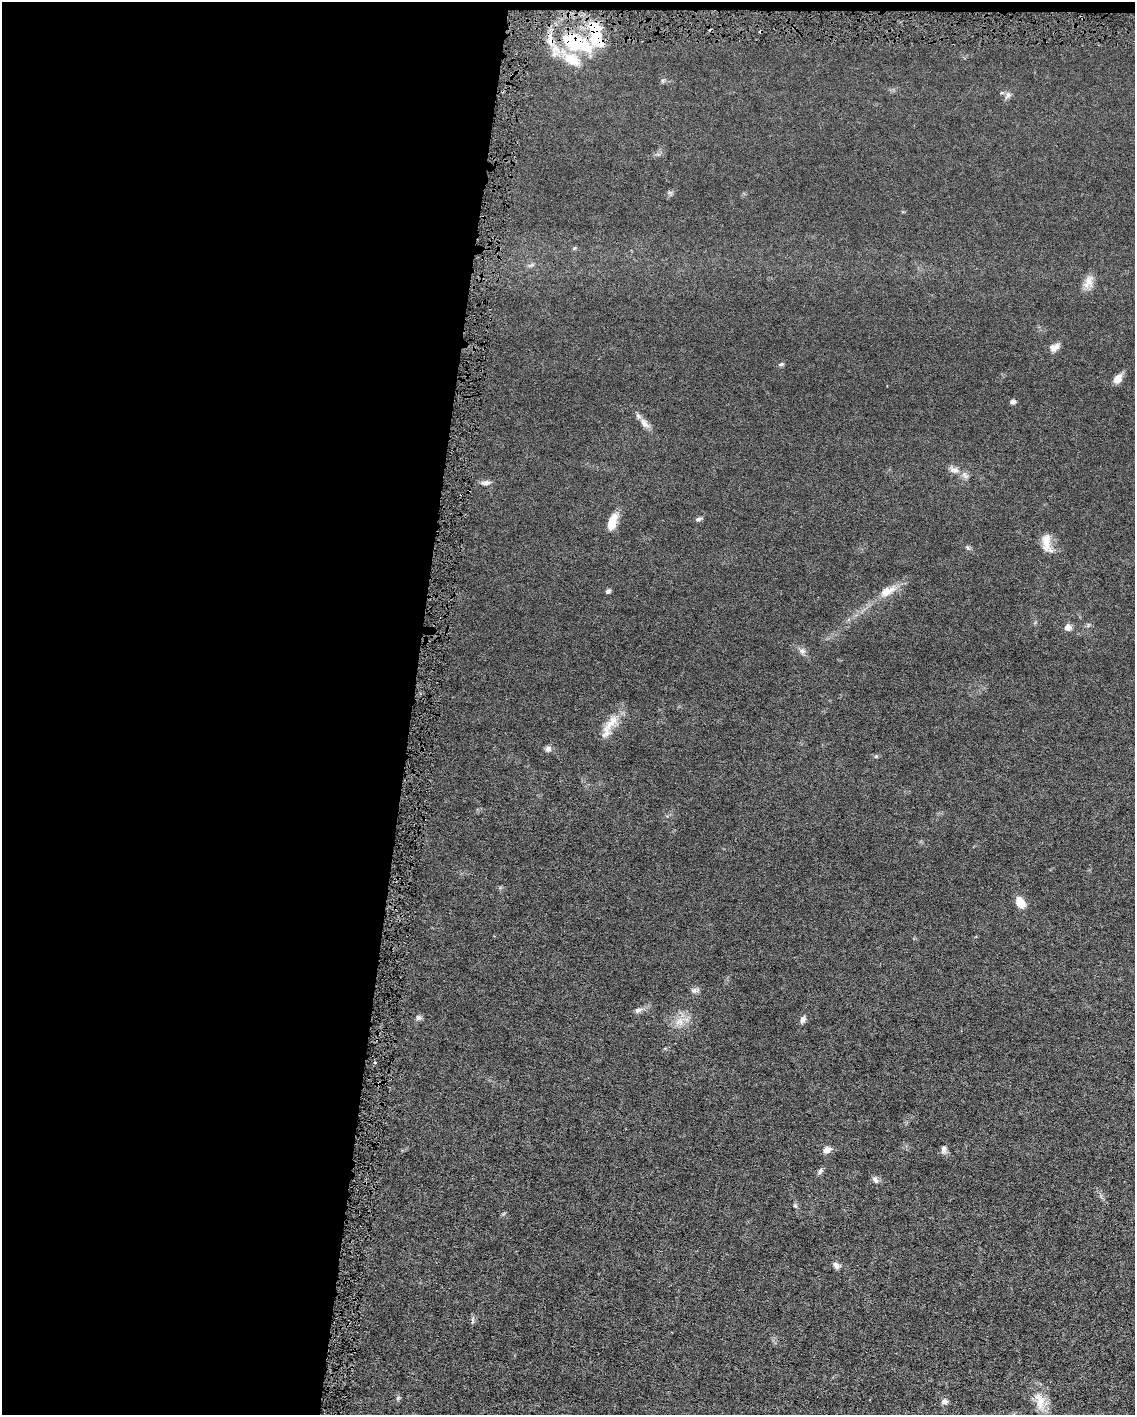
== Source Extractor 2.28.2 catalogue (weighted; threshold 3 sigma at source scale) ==
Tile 1 of 4 x 3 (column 1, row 1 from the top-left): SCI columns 1-1133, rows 2938-4350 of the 4531 x 4566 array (HDU 1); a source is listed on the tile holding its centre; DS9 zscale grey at full resolution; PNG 1137 x 1417 px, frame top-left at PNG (2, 2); no overlay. Shown black and unused: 37% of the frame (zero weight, under 4 of 8 exposures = <1% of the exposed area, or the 3 px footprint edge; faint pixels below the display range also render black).
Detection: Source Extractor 2.28.2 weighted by HDU 2 'WHT'; one run over the whole footprint, this tile lists its part. Background 0.0155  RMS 0.0023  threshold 0.00928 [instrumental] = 3 sigma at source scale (4.09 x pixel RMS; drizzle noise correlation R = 1.36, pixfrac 0.8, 0.05/0.05 arcsec/px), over >= 5 px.
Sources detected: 45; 1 inside a brighter object's white glare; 1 cosmic-ray / hot-pixel residue — not listed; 4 inside a brighter listed object's ellipse — not listed separately; the other 39 listed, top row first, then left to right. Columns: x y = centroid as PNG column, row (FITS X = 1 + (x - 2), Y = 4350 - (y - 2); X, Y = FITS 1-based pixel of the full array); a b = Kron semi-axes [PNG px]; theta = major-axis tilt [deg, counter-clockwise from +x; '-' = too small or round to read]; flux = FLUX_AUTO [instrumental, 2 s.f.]
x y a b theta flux
594 24 18 11 -18 3.1
576 44 47 23 -17 15
1008 95 11 6 63 0.71
669 193 7 4 19 0.37
574 248 6 4 46 0.25
1088 282 20 11 71 1.9
1054 347 13 8 25 1.2
781 364 7 5 21 0.34
1117 379 12 8 46 1.8
1013 402 7 6 - 0.51
644 423 17 8 -51 1.4
954 470 15 8 -20 1.4
486 483 12 6 6 0.96
698 519 7 5 24 0.49
612 522 18 8 71 3.3
1046 543 25 11 -80 2.9
608 591 7 5 27 0.44
887 591 25 12 25 2.8
1068 627 8 7 - 1
802 651 9 8 - 0.82
611 723 33 11 50 3.5
548 749 8 8 - 0.7
876 756 5 5 - 0.28
1020 903 11 8 -62 2.9
694 991 10 7 -3 0.69
638 1010 10 6 19 0.74
418 1017 7 7 - 0.57
803 1019 10 7 55 0.68
680 1021 12 11 - 2
944 1149 11 7 87 0.76
827 1150 10 7 35 1.2
820 1171 9 5 61 0.56
875 1180 10 7 -48 0.74
795 1206 6 5 - 0.33
836 1266 9 7 -50 0.68
472 1322 8 4 73 0.47
398 1398 8 3 45 0.31
944 1401 7 7 - 0.85
1040 1401 27 13 -76 3.4
Overlapping masked pixels (flux is a lower limit): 2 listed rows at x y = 594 24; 576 44